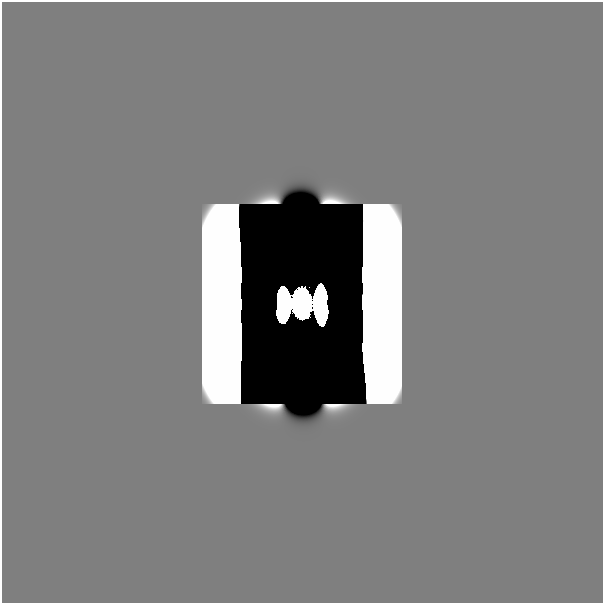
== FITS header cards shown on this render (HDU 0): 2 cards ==
NAXIS1  =                  601
NAXIS2  =                  601

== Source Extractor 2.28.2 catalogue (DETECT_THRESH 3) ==
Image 601 x 601 px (HDU 0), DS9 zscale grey, 1 PNG px = 1 image px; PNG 605 x 605 px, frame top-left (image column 1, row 601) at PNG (2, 2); no overlay
Background 0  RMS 9.3e-35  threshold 2.79e-34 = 3 sigma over >= 5 px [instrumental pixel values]
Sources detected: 3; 2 with non-positive FLUX_AUTO (blend fragments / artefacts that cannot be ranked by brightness) are not listed; the other 1 listed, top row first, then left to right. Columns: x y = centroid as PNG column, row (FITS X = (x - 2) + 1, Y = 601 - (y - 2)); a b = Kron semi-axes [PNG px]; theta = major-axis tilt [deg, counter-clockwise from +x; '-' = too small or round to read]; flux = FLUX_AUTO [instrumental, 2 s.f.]
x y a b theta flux
302 303 21 14 -88 36
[2 non-positive-flux detections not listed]